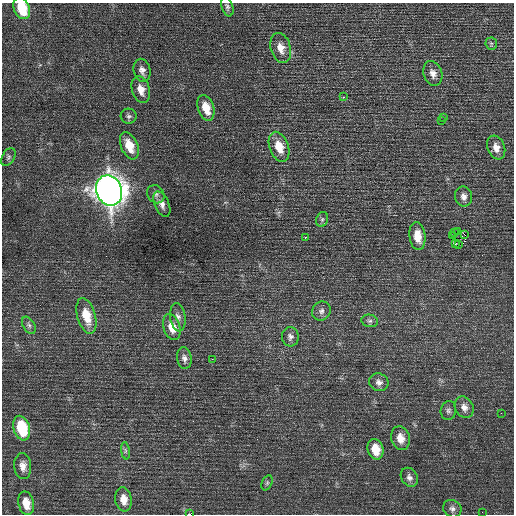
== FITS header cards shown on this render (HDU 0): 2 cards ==
NAXIS1  =                  512 / Axis length
NAXIS2  =                  512 / Axis length

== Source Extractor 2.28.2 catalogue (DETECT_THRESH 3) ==
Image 512 x 512 px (HDU 0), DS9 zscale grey, 1 PNG px = 1 image px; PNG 516 x 516 px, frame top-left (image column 1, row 512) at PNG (2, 3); each listed source drawn as its Kron ellipse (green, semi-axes under 4 px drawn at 4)
Background 0.378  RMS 0.73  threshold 2.19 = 3 sigma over >= 5 px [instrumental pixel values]
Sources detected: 54; all 54 listed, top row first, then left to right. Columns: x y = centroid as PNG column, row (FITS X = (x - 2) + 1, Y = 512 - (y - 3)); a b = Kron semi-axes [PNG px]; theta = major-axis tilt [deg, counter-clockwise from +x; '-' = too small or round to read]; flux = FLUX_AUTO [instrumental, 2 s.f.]
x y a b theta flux
227 7 10 5 -70 140
22 8 11 7 -67 1500
491 44 6 5 - 100
281 48 15 10 -75 530
142 70 11 8 -76 270
433 73 13 9 -73 340
141 90 14 9 -72 500
343 97 2 2 - 350
206 108 13 8 -71 860
129 116 8 7 - 130
444 117 3 2 - 110
441 121 2 2 - 170
129 146 14 8 -66 900
279 147 15 9 -70 900
496 148 12 8 -69 410
8 157 10 6 61 140
109 190 15 12 -69 68000
156 194 10 8 -51 190
463 197 10 8 -79 250
162 204 13 7 -67 280
322 219 8 6 69 110
458 231 2 2 - 370
455 232 3 2 - 33
452 235 2 2 - 43
465 235 3 2 - 720
417 236 14 8 -84 680
305 237 3 2 - 380
455 244 3 2 - 68
458 245 2 2 - 56
321 311 10 9 - 210
86 316 18 9 -74 1100
178 317 14 7 -82 270
370 321 8 6 -12 140
29 325 9 5 -58 150
172 327 13 8 -73 650
290 337 9 8 - 200
184 358 11 7 -82 220
212 359 3 2 - 39
379 382 10 8 -21 240
464 407 11 9 -62 320
448 411 9 7 80 160
501 413 2 2 - 24
22 428 12 8 -73 2300
400 438 12 9 -75 550
375 449 10 8 -75 860
125 451 9 4 -82 99
23 466 13 8 -85 380
409 477 10 8 -56 220
267 483 8 5 65 89
123 499 12 8 -83 570
26 503 12 7 -77 740
452 509 9 8 - 200
482 512 2 2 - 20
189 514 3 2 - 1800
At the frame edge (FLAGS 8, measured only in part): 2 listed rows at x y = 22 8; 189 514